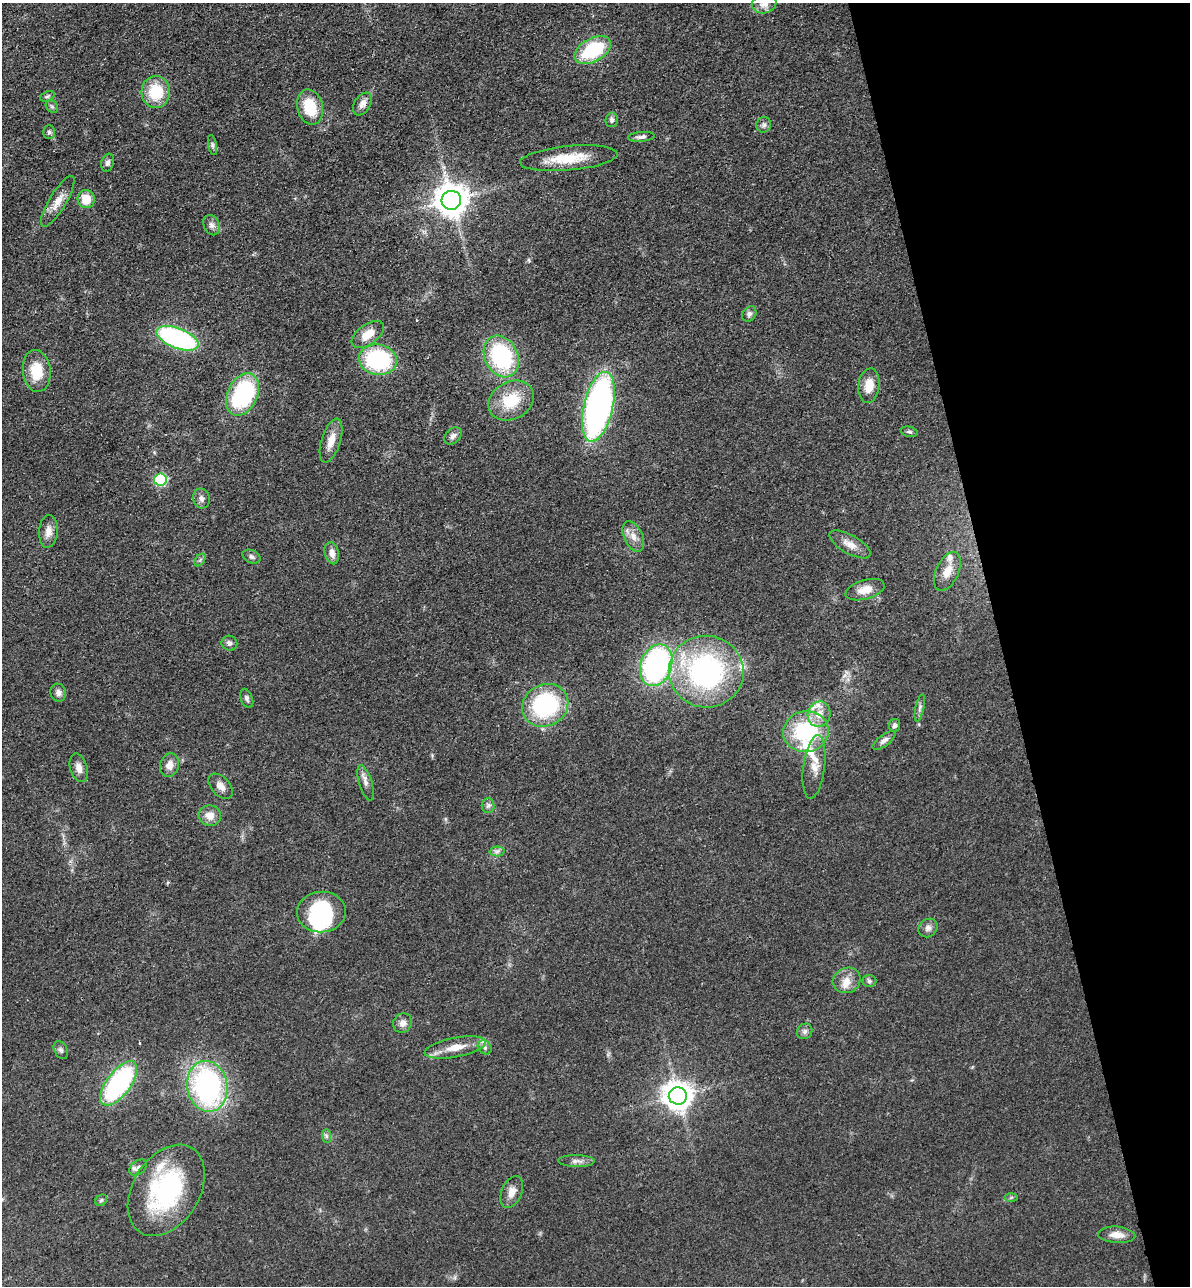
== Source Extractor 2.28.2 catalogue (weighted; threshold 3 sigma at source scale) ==
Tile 12 of 4 x 4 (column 4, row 3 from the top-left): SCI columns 3864-5051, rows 1399-2682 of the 5229 x 5365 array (HDU 1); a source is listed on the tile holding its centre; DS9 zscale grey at full resolution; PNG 1192 x 1288 px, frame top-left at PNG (2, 3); each listed source drawn as its Kron ellipse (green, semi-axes under 4 px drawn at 4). Shown black and unused: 16% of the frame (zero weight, under 3 of 4 exposures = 6% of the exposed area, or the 3 px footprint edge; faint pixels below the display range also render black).
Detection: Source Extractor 2.28.2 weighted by HDU 2 'WHT'; one run over the whole footprint, this tile lists its part. Background 0.0462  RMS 0.0058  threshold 0.0259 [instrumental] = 3 sigma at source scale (4.5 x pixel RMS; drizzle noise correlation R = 1.50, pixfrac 1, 0.05/0.05 arcsec/px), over >= 5 px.
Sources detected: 87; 1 inside a brighter object's white glare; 1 cosmic-ray / hot-pixel residue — neither listed nor drawn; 5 inside a brighter listed object's ellipse — not listed separately; the other 80 listed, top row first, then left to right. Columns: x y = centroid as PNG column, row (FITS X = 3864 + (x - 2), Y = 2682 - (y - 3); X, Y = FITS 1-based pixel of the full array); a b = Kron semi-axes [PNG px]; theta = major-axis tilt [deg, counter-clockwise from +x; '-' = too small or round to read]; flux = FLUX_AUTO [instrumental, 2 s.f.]
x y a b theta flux
764 4 12 9 10 4.2
593 50 20 11 29 39
156 92 16 14 87 20
47 96 8 4 20 1.2
362 104 12 8 57 3.5
52 107 7 5 -51 1.1
310 107 18 12 -76 19
612 120 7 6 - 1.5
764 125 8 7 - 1.8
49 132 7 5 -90 1.3
641 137 13 5 4 2.1
212 145 10 4 -79 1.4
569 158 49 12 5 18
108 163 9 6 73 1.7
86 199 9 8 - 9.3
451 200 10 9 - 1100
58 201 29 8 59 7.3
211 225 10 8 -66 2.5
749 314 8 6 53 1.7
368 335 18 10 35 9.6
178 338 22 10 -22 110
501 356 22 16 -64 60
378 360 19 15 -8 61
37 371 21 14 -84 16
869 386 17 10 83 8.9
243 394 22 15 65 67
511 401 24 18 30 21
598 407 36 14 77 210
909 432 8 5 -12 1.3
453 436 10 7 45 2.2
331 441 23 9 73 7.4
160 480 6 6 - 64
201 498 10 8 -77 2.7
48 531 16 9 84 5
633 536 16 9 -64 5.3
850 544 23 9 -30 5.9
332 553 11 7 -76 3.9
251 557 9 6 -24 1.8
200 560 7 4 56 1.1
947 571 20 11 65 7.7
865 590 20 9 16 7.2
229 643 8 7 - 2.2
656 665 21 15 70 130
706 672 37 36 - 120
58 693 9 7 -71 2.4
247 698 10 6 -69 1.6
545 705 24 20 28 62
920 708 14 4 77 1.8
819 714 13 11 68 7.9
895 725 6 5 - 1.6
806 732 23 20 9 50
884 741 13 5 36 2.6
169 765 12 9 74 4.4
814 767 32 11 83 9.1
79 768 14 8 -73 3.9
365 783 18 6 -73 3.3
221 786 15 9 -46 4.1
488 805 7 6 - 1.6
210 816 11 10 - 5.9
497 851 7 5 1 1.6
321 912 24 20 5 43
928 928 10 8 42 2.8
847 980 14 12 26 6.4
869 981 7 6 - 1.5
403 1023 10 9 - 3.2
805 1031 8 7 - 1.9
455 1047 31 9 11 9.9
485 1047 8 6 -46 1.8
61 1050 9 6 -61 1.6
119 1083 26 12 53 91
207 1086 26 20 -80 130
678 1096 9 8 - 800
326 1136 7 4 -89 1.2
576 1161 18 6 -1 3
138 1168 10 6 38 2.3
166 1190 49 33 58 77
512 1192 17 10 66 5.1
1011 1197 6 4 3 0.95
101 1200 6 5 - 0.98
1117 1235 18 8 -4 5.5
Isophote crosses this tile's border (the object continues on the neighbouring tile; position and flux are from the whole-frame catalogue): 1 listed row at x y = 764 4